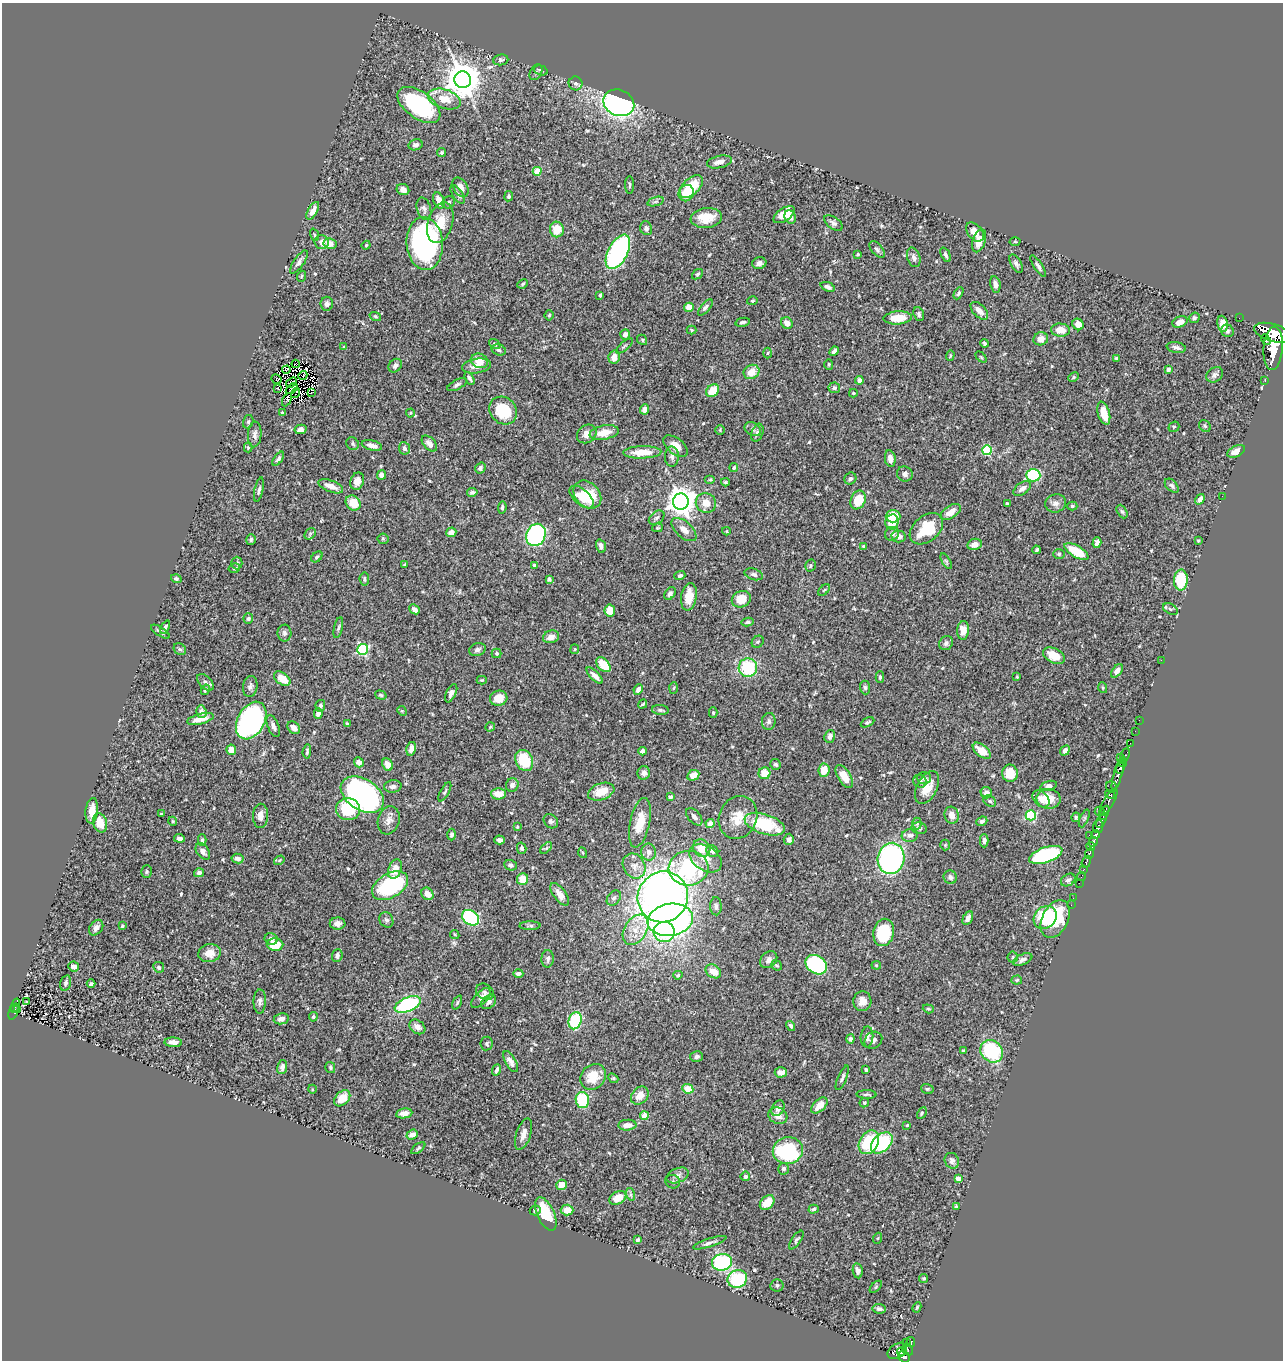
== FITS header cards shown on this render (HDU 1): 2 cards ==
NAXIS1  =                 1281
NAXIS2  =                 1358

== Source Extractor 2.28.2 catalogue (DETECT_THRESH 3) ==
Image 1281 x 1358 px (HDU 1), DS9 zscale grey, 1 PNG px = 1 image px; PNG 1285 x 1362 px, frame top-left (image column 1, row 1358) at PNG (2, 3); each listed source drawn as its Kron ellipse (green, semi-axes under 4 px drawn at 4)
Background 0.465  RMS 0.022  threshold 0.067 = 3 sigma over >= 5 px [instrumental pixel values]
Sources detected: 566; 2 with non-positive FLUX_AUTO (blend fragments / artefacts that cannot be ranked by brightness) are neither listed nor drawn; of the other 564, the 500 brightest by FLUX_AUTO listed and drawn (64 fainter detections omitted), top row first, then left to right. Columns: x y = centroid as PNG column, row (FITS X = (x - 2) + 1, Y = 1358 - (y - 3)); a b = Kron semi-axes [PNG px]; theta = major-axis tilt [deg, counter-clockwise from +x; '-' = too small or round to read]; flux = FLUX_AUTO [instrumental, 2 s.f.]
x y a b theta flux
501 60 8 5 6 3.3
541 70 7 4 -16 2.6
536 72 8 5 59 4.1
463 80 8 8 - 3800
575 83 7 7 - 4.2
444 99 17 9 -18 25
619 103 16 13 -24 410
419 105 25 13 -36 130
416 145 7 5 16 4.8
441 153 4 4 - 2.6
719 162 13 6 12 11
537 171 4 4 - 36
630 185 9 3 90 2.4
691 186 14 8 45 55
461 187 11 7 -60 9.2
403 190 6 5 - 7.7
686 193 8 7 - 15
458 194 10 5 -56 4.6
509 196 5 4 - 2.5
439 200 8 5 -67 16
449 202 6 5 - 2.8
655 202 8 3 19 3
424 209 11 7 -73 5.5
313 211 10 4 60 9.5
784 215 12 6 34 22
790 217 7 5 -66 6.9
706 218 16 10 7 26
440 223 21 12 73 31
833 223 11 5 -35 4.9
646 228 7 6 - 5
557 229 8 7 - 25
975 232 11 7 -49 17
314 235 6 4 -71 1.8
979 241 12 6 72 20
1015 241 5 3 - 1.5
322 242 7 7 - 10
330 244 6 5 - 12
425 244 26 18 -87 290
366 245 4 4 - 1.5
877 249 10 5 -50 4.1
618 252 19 9 62 270
858 254 3 3 - 2.1
946 255 8 4 -64 3.4
914 257 10 6 -71 5.9
299 262 14 5 55 5.4
759 263 7 6 - 6.2
1016 264 10 5 -61 4.8
1038 266 12 4 -57 4.4
698 274 6 4 40 2.4
302 276 6 3 69 1.5
523 284 5 4 - 1.9
995 284 8 5 -79 7.5
828 287 8 4 -21 4.8
958 293 6 4 61 2.8
600 295 3 3 - 2.4
752 301 5 4 - 1.8
327 304 7 6 - 4.3
689 307 5 4 - 15
705 307 10 4 49 4.4
979 311 11 6 -46 11
919 314 7 5 -73 3.3
549 315 5 4 - 2
375 316 6 4 -18 1.9
898 318 14 6 4 30
1194 318 5 5 - 2.9
1239 318 2 2 - 5.2
743 322 7 3 12 3.5
1180 322 8 5 22 12
787 323 6 5 - 10
1078 324 6 5 - 11
1223 324 8 5 -82 12
692 330 5 4 - 1.9
1060 330 9 6 -4 20
1227 331 6 6 - 4.2
1273 333 19 8 -16 3000
625 334 5 4 - 6.7
1041 339 7 6 - 11
642 340 5 4 - 2
1266 340 6 3 -53 210
985 343 4 3 - 2.6
495 344 6 4 -38 2.2
624 346 10 3 41 2
344 347 4 3 - 2
1176 348 10 5 -11 4.7
1273 348 22 9 85 4300
499 350 7 5 -16 3.6
834 351 5 3 - 4.6
768 353 5 3 - 1.5
950 356 5 3 - 1.5
614 357 6 5 - 15
981 357 6 4 -45 1.6
1117 359 4 3 - 3.3
479 361 9 7 -24 19
296 364 4 2 - 1.7
829 364 5 4 - 2
395 366 7 6 - 5
477 366 14 7 9 12
286 370 4 2 - 2.2
1168 370 4 3 - 3.7
751 372 8 7 - 18
303 375 4 2 - 1.7
1215 375 9 7 38 5.3
1073 377 5 4 - 2
470 378 7 4 -59 4.3
277 379 5 4 - 3
859 380 4 4 - 9.8
1265 381 2 2 - 7.7
291 382 6 2 34 1.9
457 385 10 5 28 4.6
277 388 3 3 - 3.6
834 388 6 5 - 4.3
292 389 7 2 36 1.5
713 391 7 5 45 29
296 393 5 2 - 1.5
311 393 2 2 - 3.2
853 393 4 3 - 1.7
287 400 7 3 60 9
644 409 5 4 - 10
503 410 15 13 -46 54
282 413 3 3 - 1.9
410 413 4 4 - 1.5
1104 413 12 6 -74 25
248 422 7 5 75 2.5
1205 426 6 5 - 2.9
1174 427 6 5 - 2.4
301 429 6 4 12 6.5
753 429 9 6 -33 4.9
720 430 5 4 - 1.7
604 432 15 7 11 19
757 433 9 5 69 4.9
255 434 13 7 86 6.1
587 434 10 8 39 11
429 443 9 5 -47 7.3
353 444 7 6 - 2.8
372 445 10 5 -13 9.8
676 446 14 8 -38 15
248 448 5 4 - 1.7
404 448 6 5 - 4.5
987 450 5 5 - 88
1236 451 9 5 25 13
642 452 19 6 2 24
672 457 10 7 -89 5.7
278 459 8 4 55 4.2
890 459 8 5 -80 10
480 468 6 5 - 3.8
734 468 4 4 - 2.7
905 474 8 7 - 5.5
381 475 5 4 - 8.3
1033 475 7 6 - 100
850 479 6 5 - 4
710 480 5 3 - 1.5
357 481 9 6 69 11
725 482 4 3 - 2
331 486 13 5 -22 15
1172 486 8 5 -45 3.5
1022 488 10 6 35 8.1
259 490 12 4 78 4
472 492 5 4 - 3.4
587 495 15 12 -46 44
1222 496 2 2 - 1.8
581 497 14 7 -41 23
1200 499 6 4 55 7.4
858 500 10 7 68 34
681 501 8 8 - 2000
353 503 8 6 -47 26
706 503 10 9 - 17
1007 503 3 3 - 1.7
1056 503 10 9 - 8
1072 506 5 4 - 2.3
502 507 6 3 85 3.1
1122 511 7 4 -61 2.4
951 512 11 6 34 15
893 516 7 6 - 36
657 518 9 6 38 4.1
892 522 7 6 - 34
657 528 5 4 - 1.6
926 529 19 13 40 53
684 530 15 8 -42 13
726 531 4 4 - 1.5
451 532 5 5 - 13
310 534 6 5 - 2.8
892 534 7 6 - 5.2
536 535 11 9 66 240
899 536 7 6 - 8.7
383 539 5 5 - 2
251 540 5 4 - 2.7
1198 540 3 2 - 1.6
1097 543 5 4 - 4.7
974 544 7 5 13 12
601 546 7 4 -75 5.8
864 546 4 4 - 2.9
1037 550 4 3 - 2.9
1076 551 13 5 -30 43
1059 554 6 5 - 2.3
317 557 6 4 43 2.9
946 561 9 3 -60 2.3
237 563 6 5 - 3
405 565 3 3 - 2.2
534 565 3 3 - 2.5
810 565 6 5 - 2.6
234 568 6 4 17 2.3
754 574 9 5 -17 4.7
680 576 5 4 - 3.9
176 579 5 4 - 3.1
364 579 6 5 - 2.8
549 579 4 4 - 2.9
1181 580 10 7 86 54
824 590 7 4 44 2
670 593 7 5 51 3.9
689 597 14 7 82 26
741 599 10 8 24 29
414 609 6 4 -42 8.1
1170 609 8 5 -27 3.2
610 610 6 5 - 28
248 618 5 5 - 3
748 622 6 4 12 2.9
165 627 7 4 65 3.2
338 628 11 4 77 3.1
963 630 9 6 86 14
160 632 11 4 -32 4.1
284 633 8 7 - 4.9
551 637 8 6 19 8.4
758 642 6 5 - 2.6
946 643 7 6 - 4.5
180 649 6 5 - 2.9
363 649 5 5 - 170
575 649 5 4 - 1.6
477 650 9 6 17 5
497 653 5 4 - 2.3
1054 656 12 7 -27 25
1161 660 2 2 - 63
603 665 9 5 -48 38
748 668 9 9 - 82
1117 671 8 4 52 6.8
595 676 10 4 -45 8.3
880 677 5 4 - 3.1
1017 677 4 3 - 1.7
282 679 9 5 -34 28
482 680 5 4 - 2.1
206 682 10 6 -45 4.9
250 686 10 7 82 5.6
865 687 7 5 -86 3.1
674 688 6 4 86 1.6
1103 688 5 3 - 1.5
638 689 5 4 - 8.7
205 690 5 4 - 3.2
451 693 10 5 65 5.9
381 695 6 4 -17 2.2
499 698 9 7 14 24
643 704 5 3 - 2.1
320 706 6 5 - 4.2
660 710 8 5 -5 3.4
201 711 6 5 - 5.5
402 711 5 4 - 1.5
318 713 5 4 - 9.7
713 713 5 4 - 2.4
200 719 14 5 14 20
1139 720 2 2 - 4.1
251 721 20 13 61 380
769 721 8 7 - 4.7
867 722 7 3 27 2.3
347 724 4 2 - 2
273 726 12 5 -68 6.2
490 727 5 4 - 1.9
294 728 7 5 -45 9.2
1135 731 2 2 - 6.7
830 736 6 5 - 6.3
1130 743 2 2 - 2.7
411 749 7 4 76 8.6
231 750 5 4 - 15
1065 750 5 4 - 6.7
307 751 7 3 86 2.7
643 751 4 4 - 6.5
982 751 10 6 -38 18
1125 755 7 3 66 81
1121 757 3 2 - 42
524 760 11 8 -64 56
359 762 5 4 - 8.6
1123 762 5 3 - 250
776 764 6 5 - 3.1
388 765 6 5 - 14
1120 768 5 4 - 430
824 770 7 5 84 22
644 773 7 6 - 6.8
764 773 6 6 - 22
1010 773 8 8 - 24
1118 774 17 4 73 800
693 775 6 5 - 16
844 776 13 6 -58 18
924 778 7 6 - 5.5
920 781 7 6 - 4.2
512 785 7 6 - 5.7
1049 786 8 4 16 5.3
393 787 9 6 5 5.6
927 787 18 10 64 23
1111 787 6 5 - 200
445 792 11 3 61 2.6
601 792 14 8 19 27
986 793 6 5 - 7.8
498 794 7 5 -1 19
1110 794 5 4 - 200
362 795 23 15 -33 500
670 797 4 4 - 3.5
1041 799 10 7 -47 9.3
1048 799 12 10 -3 27
990 801 7 5 -34 3.3
1108 802 16 5 60 330
348 809 12 11 - 65
92 811 13 6 83 17
1100 811 5 3 - 77
1104 813 7 3 64 300
161 814 3 3 - 2.4
952 815 8 7 - 11
1031 815 5 5 - 130
261 816 12 7 89 11
694 817 10 6 -49 6.3
738 817 22 18 66 32
1076 817 5 4 - 2.4
1084 818 9 3 67 2.4
389 820 14 10 73 10
173 821 4 4 - 1.6
551 821 8 6 -42 3.6
982 821 6 4 23 3.5
1101 821 8 3 63 430
100 823 10 7 -75 27
640 823 25 10 78 27
710 824 4 4 - 15
765 824 21 10 -17 85
917 824 6 4 -90 2.5
517 827 3 2 - 1.5
1098 827 6 5 - 800
919 828 7 5 -12 5
452 834 6 4 88 3.4
1096 834 4 3 - 310
910 835 8 6 10 5
1089 835 2 2 - 7.6
179 838 5 4 - 5.1
789 839 6 5 - 5.8
202 840 6 4 -89 2.9
500 840 5 4 - 4.6
984 841 7 4 -89 4.2
1093 842 5 3 - 340
945 845 5 5 - 1.8
1090 846 4 3 - 190
522 848 6 4 -76 3.5
546 848 7 4 44 2.3
702 848 9 8 - 23
203 851 9 6 -54 7.4
712 851 6 5 - 4.5
649 852 8 7 - 7.8
583 853 5 3 - 1.5
1090 853 6 3 66 290
1046 855 17 7 18 170
705 858 18 12 -34 19
891 858 16 13 75 340
238 859 6 4 -11 5.8
279 860 5 4 - 1.7
1086 862 6 3 68 180
510 865 6 5 - 5
634 866 13 11 -58 13
688 868 20 17 5 170
395 869 10 6 66 21
1084 869 3 2 - 54
147 872 6 5 - 2.5
199 873 5 4 - 4.9
950 877 7 6 - 4.4
1081 877 4 2 - 19
523 879 6 5 - 24
1068 880 8 5 33 4.4
1079 883 2 2 - 4.8
390 886 20 12 30 150
427 894 7 5 -50 13
560 894 13 6 -53 14
663 897 26 25 - 1200
614 898 8 6 51 4
1073 898 2 2 - 2.7
1071 905 2 2 - 3.8
716 906 9 5 -88 4.5
1045 917 12 10 46 69
470 918 9 7 -36 140
968 918 7 4 61 7.4
1055 919 20 13 63 83
386 920 8 6 -59 4.3
670 920 23 16 9 460
338 923 8 6 1 6.6
122 926 4 3 - 1.9
530 926 10 4 0 3.2
96 928 9 6 53 6.9
636 930 16 11 57 22
664 932 10 10 - 68
884 932 14 10 78 78
455 934 5 3 - 1.5
271 939 6 6 - 5.5
275 945 8 6 -3 37
209 953 11 9 10 14
337 956 6 5 - 4.7
1013 957 5 5 - 2.2
548 959 9 6 88 4.2
769 960 9 7 43 6.7
1022 960 10 5 24 5.5
777 965 6 4 -39 2.1
816 965 11 8 -33 180
876 965 4 4 - 1.7
74 967 5 4 - 7
159 967 6 5 - 4.3
713 971 8 6 -36 17
518 974 5 4 - 4.8
678 975 5 4 - 2
1017 980 5 4 - 2.1
66 983 8 5 75 3.8
91 984 4 3 - 3.1
485 992 9 7 -39 5.1
481 998 12 6 45 7.6
26 1001 3 2 - 1.5
260 1001 12 6 89 5.3
862 1001 10 9 - 11
489 1002 8 6 42 4.6
457 1003 7 4 64 2.6
408 1004 14 7 23 130
15 1005 7 3 71 75
928 1009 6 4 -19 1.8
17 1010 4 2 - 16
14 1011 8 4 69 79
313 1017 5 4 - 2.4
281 1019 7 5 10 6.6
575 1021 9 6 76 85
791 1026 5 3 - 2.9
417 1027 9 6 -38 8.8
867 1037 10 6 85 6.8
850 1039 4 4 - 5.2
873 1040 9 8 - 6.8
173 1042 9 4 -3 8.7
487 1044 7 6 - 2.6
963 1051 4 3 - 1.5
992 1051 12 10 -42 98
697 1056 6 5 - 3.9
511 1062 12 5 -59 8.2
282 1067 7 5 80 4.8
330 1068 5 5 - 2.3
497 1070 6 3 69 4.4
866 1070 3 3 - 2.5
781 1072 6 5 - 7.7
593 1077 14 11 45 29
613 1078 6 4 -42 1.9
842 1078 13 4 67 4.2
312 1089 4 3 - 1.5
688 1089 6 4 -25 31
927 1089 6 5 - 2.2
867 1094 10 3 -1 2.7
640 1096 10 7 49 17
342 1098 9 6 47 27
582 1100 8 6 -80 77
864 1103 5 4 - 2.6
819 1105 10 5 44 18
778 1108 8 6 60 7.3
404 1113 8 5 10 7.4
922 1113 6 4 61 2.2
644 1116 4 4 - 32
778 1116 10 8 -26 9.5
627 1125 9 5 4 11
907 1125 3 3 - 1.6
523 1134 16 7 72 12
412 1135 6 4 22 8.1
869 1142 13 9 60 68
882 1143 12 8 43 90
418 1148 8 4 38 2.3
788 1150 15 13 13 160
952 1161 8 7 - 5.6
784 1169 5 5 - 3.9
677 1175 12 7 21 6.7
745 1176 5 5 - 3.8
958 1179 4 4 - 23
673 1182 7 6 - 3.3
561 1185 5 5 - 18
630 1194 6 4 -71 2.9
618 1198 9 6 27 25
767 1203 8 6 46 23
956 1206 3 3 - 1.8
814 1209 5 4 - 2.4
535 1210 5 5 - 3.2
567 1210 6 5 - 18
546 1214 18 8 -65 54
878 1238 5 3 - 1.5
638 1240 4 3 - 3.5
796 1240 11 4 56 3.1
710 1243 17 4 18 5.5
722 1262 10 8 9 130
858 1271 7 5 -81 5.5
924 1278 4 4 - 2.1
737 1279 10 9 - 85
777 1285 6 6 - 3.3
876 1287 7 3 45 1.7
917 1307 5 3 - 1.7
879 1309 7 5 -9 4.2
906 1342 2 2 - 7.7
911 1342 5 3 - 120
908 1350 6 5 - 120
897 1351 10 6 35 410
901 1352 4 3 - 110
904 1357 6 5 - 380
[64 fainter detections neither listed nor drawn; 2 non-positive-flux detections neither listed nor drawn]